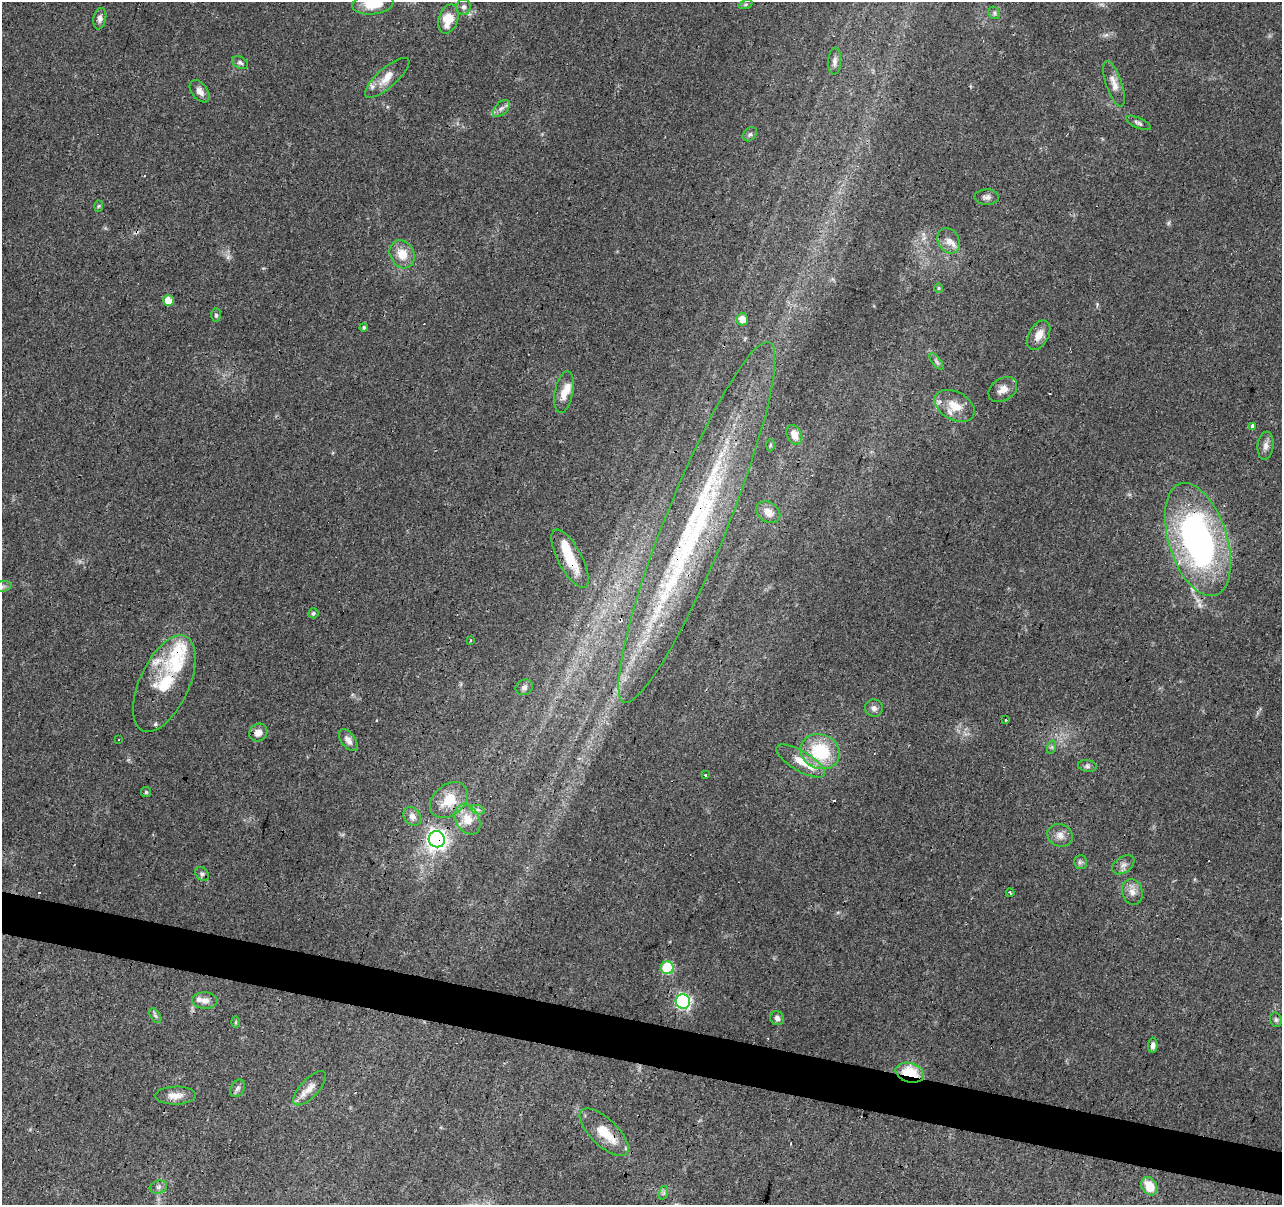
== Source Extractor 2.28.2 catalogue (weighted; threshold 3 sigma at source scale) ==
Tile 6 of 4 x 4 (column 2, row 2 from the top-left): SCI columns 1281-2560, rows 2622-3824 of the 5122 x 5305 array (HDU 1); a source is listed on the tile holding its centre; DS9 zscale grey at full resolution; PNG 1284 x 1207 px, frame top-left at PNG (2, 2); each listed source drawn as its Kron ellipse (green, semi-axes under 4 px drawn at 4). Shown black and unused: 4% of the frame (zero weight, under 3 of 4 exposures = <1% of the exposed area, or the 3 px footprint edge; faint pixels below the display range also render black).
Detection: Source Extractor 2.28.2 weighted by HDU 2 'WHT'; one run over the whole footprint, this tile lists its part. Background 0.0456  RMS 0.0046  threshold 0.0206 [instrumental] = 3 sigma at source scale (4.5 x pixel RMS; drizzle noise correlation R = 1.50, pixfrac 1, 0.0396/0.0396 arcsec/px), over >= 5 px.
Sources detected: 101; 2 too faint to see at this stretch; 1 inside a brighter object's white glare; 9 cosmic-ray / hot-pixel residue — neither listed nor drawn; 10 inside a brighter listed object's ellipse — not listed separately; the other 79 listed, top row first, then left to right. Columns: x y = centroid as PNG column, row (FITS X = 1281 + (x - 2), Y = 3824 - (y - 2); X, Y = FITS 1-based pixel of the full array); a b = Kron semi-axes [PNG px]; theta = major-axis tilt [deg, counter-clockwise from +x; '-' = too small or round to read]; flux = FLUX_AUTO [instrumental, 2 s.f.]
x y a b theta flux
373 4 21 10 7 12
746 4 7 3 19 0.66
464 7 8 7 - 1.6
994 13 6 5 - 0.9
100 19 11 6 80 2
448 19 15 9 73 10
835 61 13 6 87 2.1
240 63 8 5 -27 1.3
387 78 28 9 41 5.9
1114 84 24 8 -71 4.3
200 91 13 7 -53 3
501 108 10 6 44 1.8
1138 123 13 5 -25 1.3
750 134 8 6 43 1
987 197 12 7 2 1.9
98 206 6 4 88 0.59
949 241 13 10 -59 4.1
402 254 14 12 -60 7.6
939 288 5 4 - 0.54
168 301 5 5 - 7.7
216 315 7 5 -90 0.88
742 319 6 5 - 4.3
364 328 4 4 - 0.79
1039 335 16 10 61 4.5
937 362 10 4 -50 1.1
1003 389 16 11 34 4.1
564 392 21 9 79 5.6
955 406 21 14 -28 9
1253 426 3 3 - 11
794 435 10 7 -63 4.6
770 445 6 4 88 0.6
1266 446 14 8 83 2.7
768 512 13 9 -35 4.3
697 522 194 31 68 120
1198 539 58 29 -72 140
570 559 32 12 -62 14
2 587 10 5 11 1.1
313 613 5 5 - 0.94
471 640 3 2 - 0.66
164 683 52 25 65 25
524 687 9 7 31 1.5
874 708 9 8 - 1.8
1005 720 3 3 - 0.89
258 732 9 8 - 3.5
118 740 3 3 - 0.82
348 740 12 7 -54 2.7
1052 747 7 4 72 0.83
820 752 20 17 -20 26
801 761 27 10 -30 7.5
1087 766 9 6 -10 1.2
705 775 3 3 - 1.7
146 792 5 5 - 0.77
449 800 21 15 40 11
478 810 7 4 -19 1.1
412 816 10 8 -49 2.4
468 819 16 11 -60 7.4
1060 835 13 11 -24 3.6
437 839 8 8 - 220
1081 862 7 6 - 1.2
1123 865 12 8 35 2.3
202 874 8 6 -45 1.1
1132 892 13 10 -73 3.6
1010 893 4 3 - 0.88
667 968 6 6 - 33
205 1001 13 8 -3 3
683 1001 7 7 - 89
155 1015 8 5 -59 1
777 1018 7 6 - 1.6
1276 1020 7 5 -75 0.95
236 1022 6 4 89 0.58
1153 1045 7 4 87 1.6
910 1073 14 9 -15 16
237 1088 9 6 57 1.5
310 1088 22 9 47 4.5
175 1096 20 9 2 4.6
604 1132 31 13 -44 12
1149 1186 10 7 -59 8.1
158 1187 9 6 16 1.6
663 1193 7 4 71 0.94
Overlapping masked pixels (flux is a lower limit): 8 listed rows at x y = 949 241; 697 522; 1198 539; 570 559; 164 683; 437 839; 910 1073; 604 1132
Isophote crosses this tile's border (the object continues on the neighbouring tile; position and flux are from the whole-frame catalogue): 2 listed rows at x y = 373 4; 2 587